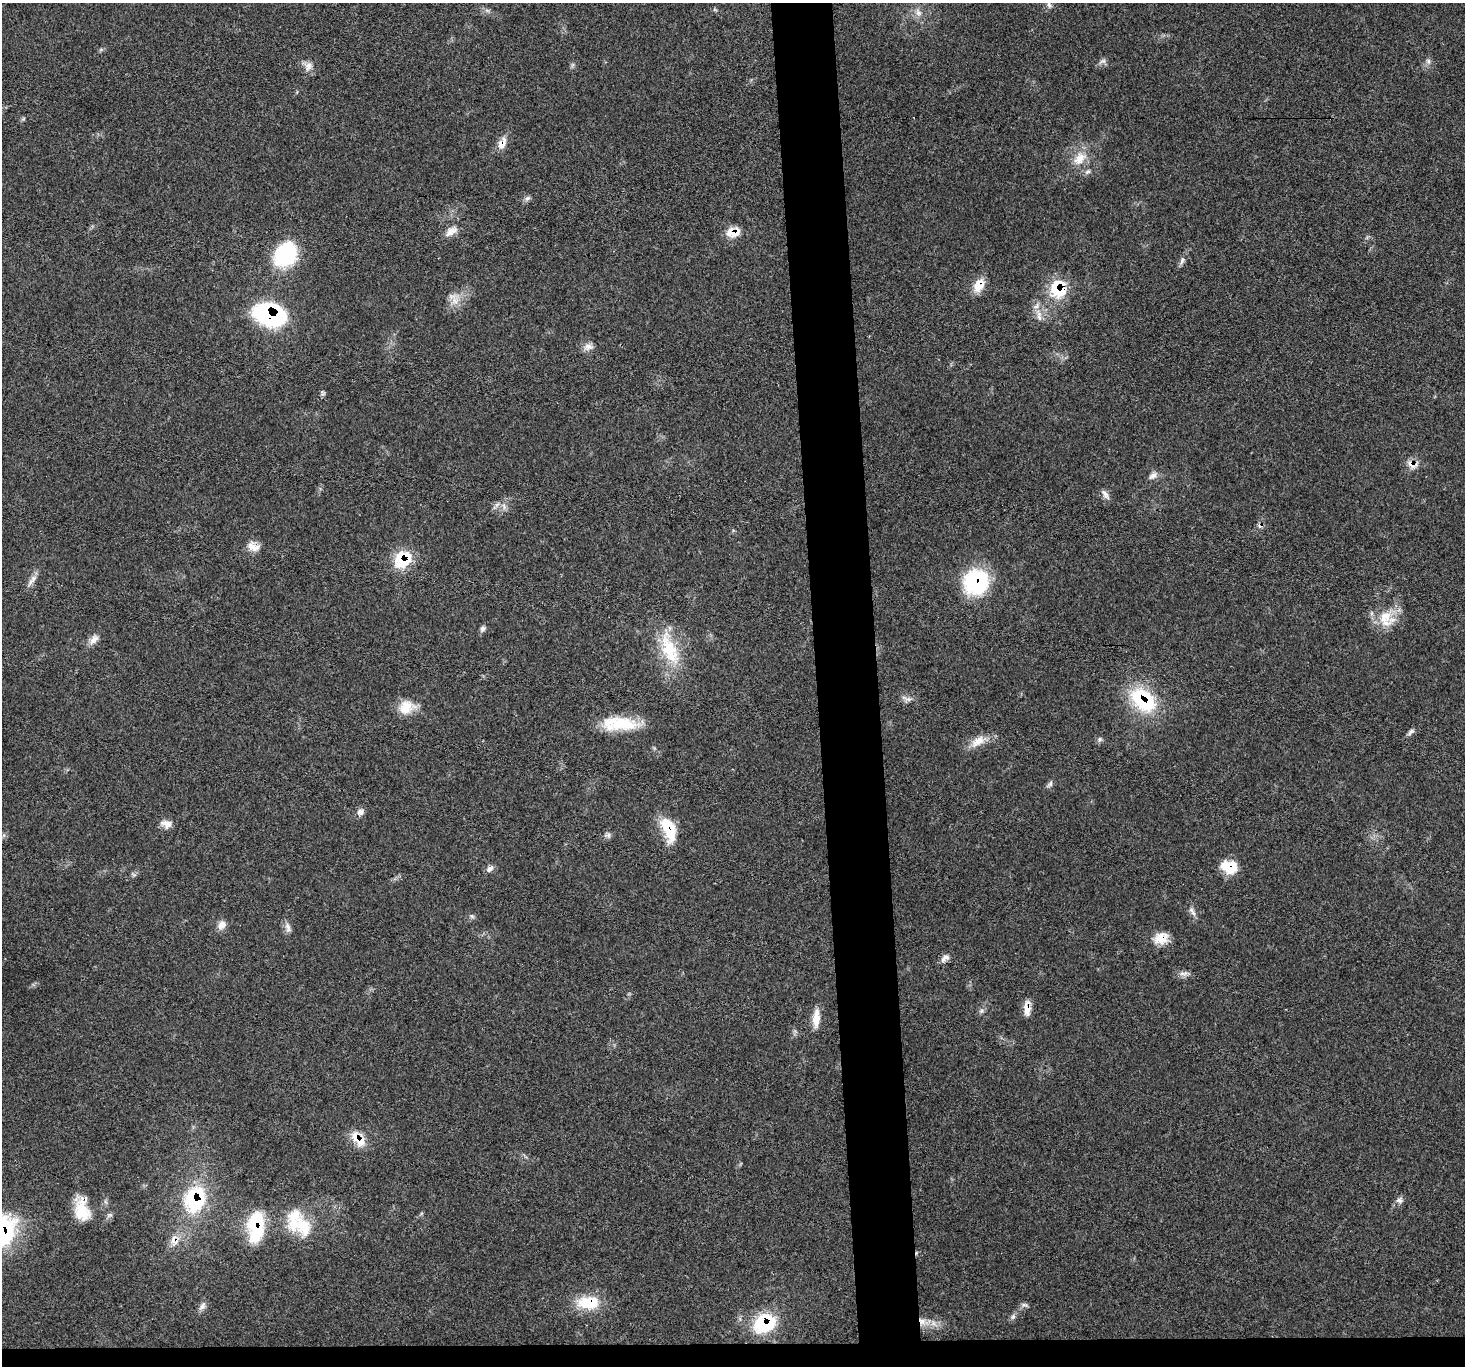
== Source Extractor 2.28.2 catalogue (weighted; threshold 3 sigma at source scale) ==
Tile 8 of 3 x 3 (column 2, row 3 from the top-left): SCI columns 1466-2928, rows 129-1492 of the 4392 x 4373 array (HDU 1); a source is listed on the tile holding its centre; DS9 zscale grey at full resolution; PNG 1467 x 1368 px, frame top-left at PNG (2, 3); no overlay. Shown black and unused: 6% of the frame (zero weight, under 3 of 5 exposures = <1% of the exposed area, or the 3 px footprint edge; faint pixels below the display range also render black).
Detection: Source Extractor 2.28.2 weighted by HDU 2 'WHT'; one run over the whole footprint, this tile lists its part. Background 0.0464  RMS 0.004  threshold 0.018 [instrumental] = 3 sigma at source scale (4.5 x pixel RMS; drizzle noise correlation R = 1.50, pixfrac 1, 0.05/0.05 arcsec/px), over >= 5 px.
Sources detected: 72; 1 cosmic-ray / hot-pixel residue — not listed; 1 inside a brighter listed object's ellipse — not listed separately; the other 70 listed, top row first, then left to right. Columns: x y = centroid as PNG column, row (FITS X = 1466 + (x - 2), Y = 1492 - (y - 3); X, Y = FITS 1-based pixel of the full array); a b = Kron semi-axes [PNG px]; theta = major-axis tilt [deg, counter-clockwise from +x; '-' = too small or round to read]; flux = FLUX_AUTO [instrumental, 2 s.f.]
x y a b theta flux
1049 5 10 5 -65 1.5
918 12 12 7 -62 2.4
1102 61 11 5 25 1.2
1428 61 7 5 -48 1
308 66 13 10 65 2.8
502 143 16 10 63 3.8
1079 159 22 13 49 6.9
1087 172 9 5 27 1.1
527 198 9 5 27 1.1
451 231 18 9 32 3.6
733 232 18 12 6 5.9
285 254 31 23 53 27
1182 261 10 5 74 1.3
979 285 17 11 61 5.8
1058 289 20 18 -76 18
455 301 12 10 -54 3.8
269 315 30 19 -16 51
1039 315 21 6 -77 3.3
588 347 14 9 3 2.5
1411 464 14 8 -48 2.9
1153 476 12 7 30 1.9
1105 494 14 5 -55 1.7
497 504 7 4 20 0.98
504 506 9 4 -68 1.3
254 547 17 9 -9 4.2
402 559 21 17 46 16
33 579 12 8 67 2.3
976 582 29 28 - 31
1385 617 30 18 -22 9.9
482 629 8 7 - 1.2
94 639 15 9 50 2.8
669 649 49 19 -69 20
907 699 20 4 -21 1.6
1143 700 36 23 -42 28
406 707 21 16 17 7.4
620 724 43 15 -1 16
1411 732 11 5 45 1.2
1099 739 7 6 - 0.93
978 741 24 11 30 5.6
1050 784 9 6 60 1.2
360 812 9 8 - 1.6
166 824 15 9 -10 2.8
669 829 30 14 -69 13
608 835 8 7 - 1.1
1229 867 19 14 -16 9
490 868 10 6 38 1.7
1193 913 11 6 -54 1.5
472 916 7 5 -44 0.79
222 925 13 10 47 2.6
288 927 14 7 -75 2
1161 938 17 14 17 6.3
945 958 13 7 32 2.1
1184 973 14 6 4 1.9
1027 1009 20 8 -87 3.7
981 1011 6 5 - 0.88
816 1018 24 8 85 5
358 1139 23 12 -47 7
194 1199 30 23 73 33
1399 1200 9 6 -24 1.5
82 1210 25 15 -82 11
300 1226 40 24 -25 19
256 1227 35 17 87 23
5 1231 38 24 79 32
174 1240 17 9 -87 3.8
588 1303 28 16 0 14
1024 1305 9 4 -20 0.92
202 1306 12 7 60 1.8
1013 1316 9 6 64 1.2
922 1321 11 9 -49 3.4
764 1323 25 20 23 23
Overlapping masked pixels (flux is a lower limit): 22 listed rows (the first 20) at x y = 502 143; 733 232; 979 285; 1058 289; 269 315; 1411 464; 402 559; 976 582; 1143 700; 669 829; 1229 867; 1161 938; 1027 1009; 358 1139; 194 1199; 82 1210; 256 1227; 5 1231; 174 1240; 588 1303
Isophote crosses this tile's border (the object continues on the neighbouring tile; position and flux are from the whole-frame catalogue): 1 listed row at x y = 5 1231